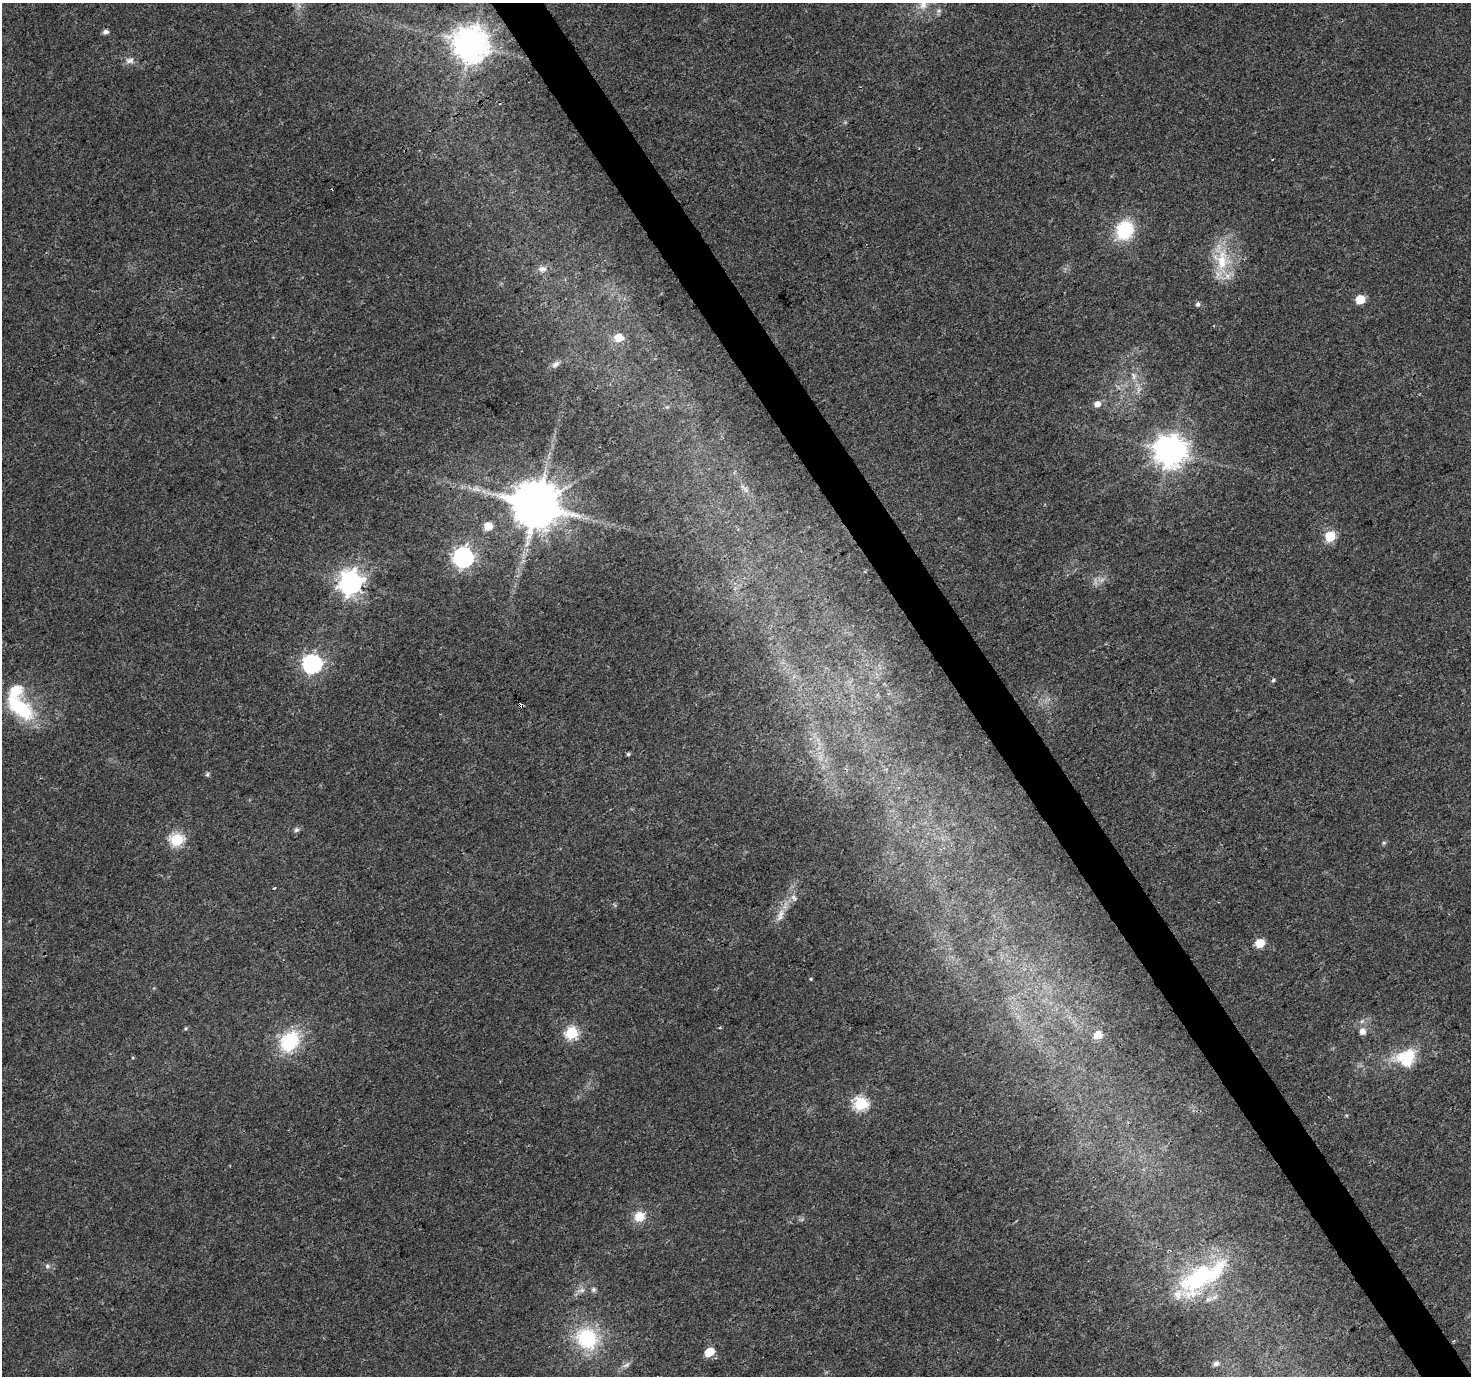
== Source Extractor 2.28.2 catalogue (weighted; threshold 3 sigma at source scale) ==
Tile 6 of 4 x 4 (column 2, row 2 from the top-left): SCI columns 1476-2944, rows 2925-4298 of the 5881 x 5789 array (HDU 1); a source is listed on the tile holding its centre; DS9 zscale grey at full resolution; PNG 1473 x 1378 px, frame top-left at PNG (2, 3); no overlay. Shown black and unused: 4% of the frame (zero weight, under 3 of 4 exposures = <1% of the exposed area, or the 3 px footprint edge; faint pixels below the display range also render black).
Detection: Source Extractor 2.28.2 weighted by HDU 2 'WHT'; one run over the whole footprint, this tile lists its part. Background 0.0248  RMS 0.003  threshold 0.0137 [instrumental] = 3 sigma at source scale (4.5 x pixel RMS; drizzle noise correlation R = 1.50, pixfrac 1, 0.0396/0.0396 arcsec/px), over >= 5 px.
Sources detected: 56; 1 too faint to see at this stretch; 2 cosmic-ray / hot-pixel residue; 1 long thin detection or spike segment (spike, bleed or trail) — not listed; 3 inside a brighter listed object's ellipse — not listed separately; the other 49 listed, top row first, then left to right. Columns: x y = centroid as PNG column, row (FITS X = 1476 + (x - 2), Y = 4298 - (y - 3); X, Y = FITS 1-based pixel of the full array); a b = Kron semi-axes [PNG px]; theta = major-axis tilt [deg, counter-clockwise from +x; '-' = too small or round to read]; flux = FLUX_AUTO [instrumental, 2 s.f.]
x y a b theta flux
923 5 14 9 57 2.9
939 10 6 4 19 0.57
105 32 6 5 - 1.3
471 44 10 10 - 690
130 60 13 8 -2 1.6
1125 230 19 16 64 17
1221 260 33 21 -86 13
542 269 12 8 -3 1.9
1360 299 6 5 - 9.7
1198 304 6 5 - 0.87
619 338 6 6 - 7.3
556 364 11 7 33 1.3
1134 376 9 6 86 1.3
1097 404 6 6 - 2.4
1170 451 10 9 - 530
745 489 11 4 -57 1.1
536 505 13 12 - 1700
488 526 8 8 - 4.1
1330 536 6 6 - 21
463 557 8 7 - 150
351 583 8 8 - 270
312 664 7 7 - 120
1273 680 5 4 - 0.48
19 707 39 19 -41 21
628 754 5 5 - 0.48
207 774 6 5 - 0.51
296 830 7 6 - 0.81
176 840 6 6 - 39
1384 843 6 5 - 0.47
274 888 4 2 - 0.55
794 898 12 6 -50 1.2
780 915 20 9 71 3.1
1260 943 6 5 - 9.3
811 979 5 3 - 0.29
186 1028 5 3 - 0.35
1362 1031 7 7 - 2.1
571 1033 6 6 - 34
1098 1035 7 6 - 4.8
290 1041 22 17 50 19
1406 1058 30 24 18 12
861 1103 6 6 - 46
639 1216 14 12 31 4.4
47 1266 7 5 -22 0.78
1201 1277 73 28 33 36
581 1290 13 6 12 1.5
587 1338 27 23 -40 22
709 1352 7 5 39 9.1
1216 1363 7 6 - 1.3
626 1365 12 6 31 1.3
Isophote crosses this tile's border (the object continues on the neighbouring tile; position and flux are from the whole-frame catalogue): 1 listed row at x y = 923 5